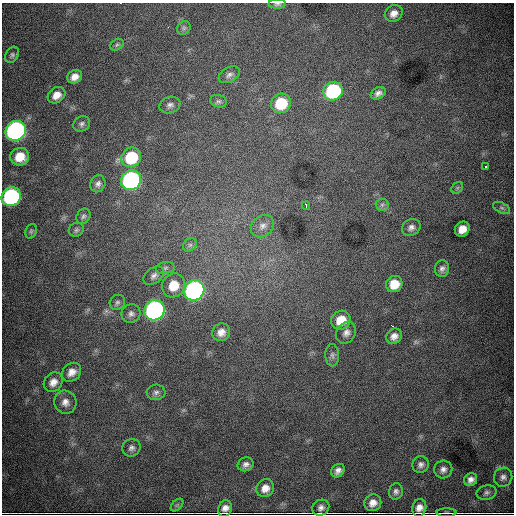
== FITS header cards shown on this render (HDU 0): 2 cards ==
NAXIS1  =                  512
NAXIS2  =                  512

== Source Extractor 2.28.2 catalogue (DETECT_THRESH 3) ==
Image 512 x 512 px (HDU 0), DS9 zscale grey, 1 PNG px = 1 image px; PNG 516 x 516 px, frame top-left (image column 1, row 512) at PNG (2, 3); each listed source drawn as its Kron ellipse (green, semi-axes under 4 px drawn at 4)
Background 8300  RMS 96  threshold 289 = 3 sigma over >= 5 px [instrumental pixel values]
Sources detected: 66; all 66 listed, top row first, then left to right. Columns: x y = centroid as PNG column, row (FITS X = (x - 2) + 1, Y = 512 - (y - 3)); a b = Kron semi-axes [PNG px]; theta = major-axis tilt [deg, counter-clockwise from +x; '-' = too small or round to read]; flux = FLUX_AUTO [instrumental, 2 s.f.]
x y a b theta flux
277 4 9 4 1 1.4e+04
394 13 9 8 - 4.7e+04
184 28 7 6 - 1.6e+04
117 45 7 5 30 1.4e+04
12 55 8 6 62 1.6e+04
229 75 11 7 32 2.6e+04
75 77 8 6 32 4.7e+04
333 91 10 9 - 7.2e+05
378 93 8 5 27 2.6e+04
56 95 9 7 36 5.9e+04
218 101 8 6 -13 1.6e+04
281 103 10 9 - 2.6e+05
170 105 10 8 17 2.7e+04
82 124 8 7 - 2.0e+04
16 131 10 9 - 2.7e+06
20 157 9 9 - 1.2e+05
131 157 10 9 - 3.4e+05
485 167 3 2 - 1.5e+04
131 180 10 9 - 1.9e+06
98 184 9 7 66 2.4e+04
457 188 6 5 - 1.2e+04
11 197 10 9 - 1.2e+06
382 205 6 6 - 1.6e+04
306 206 4 2 - 6.8e+03
502 208 9 5 -26 1.7e+04
83 216 8 6 58 1.7e+04
262 226 12 10 39 4.4e+04
411 227 9 8 - 3.0e+04
462 229 8 7 - 6.1e+04
76 230 7 6 - 1.6e+04
31 231 7 5 69 1.2e+04
190 245 7 6 - 1.7e+04
165 268 9 6 10 1.7e+04
442 269 8 7 - 2.5e+04
154 276 11 7 38 2.7e+04
394 284 8 8 - 1.1e+05
173 285 12 11 - 1.3e+05
194 290 10 9 - 2.4e+06
117 302 8 7 - 1.7e+04
155 310 10 9 - 2.3e+06
131 314 10 9 - 2.8e+04
341 320 10 9 - 1.2e+05
221 332 9 8 - 4.8e+04
346 333 11 9 60 3.7e+04
394 336 8 7 - 3.8e+04
332 355 11 7 -88 2.2e+04
72 372 10 8 41 4.9e+04
53 382 10 8 46 5.3e+04
156 392 9 7 4 2.3e+04
65 402 12 11 - 4.9e+04
131 448 9 8 - 2.5e+04
246 464 8 6 24 2.6e+04
420 465 8 8 - 2.6e+04
443 469 9 9 - 3.2e+04
338 471 7 6 - 3.2e+04
503 477 9 9 - 3.0e+04
471 480 7 6 - 3.3e+04
265 488 9 8 - 5.4e+04
396 491 8 7 - 2.2e+04
487 493 10 7 12 2.1e+04
373 503 9 8 - 4.7e+04
177 505 7 4 44 1.2e+04
225 508 8 6 71 3.7e+04
321 508 9 7 35 2.8e+04
419 508 9 7 78 4.4e+04
446 513 10 2 0 1.3e+04
At the frame edge (FLAGS 8, measured only in part): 1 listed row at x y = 277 4